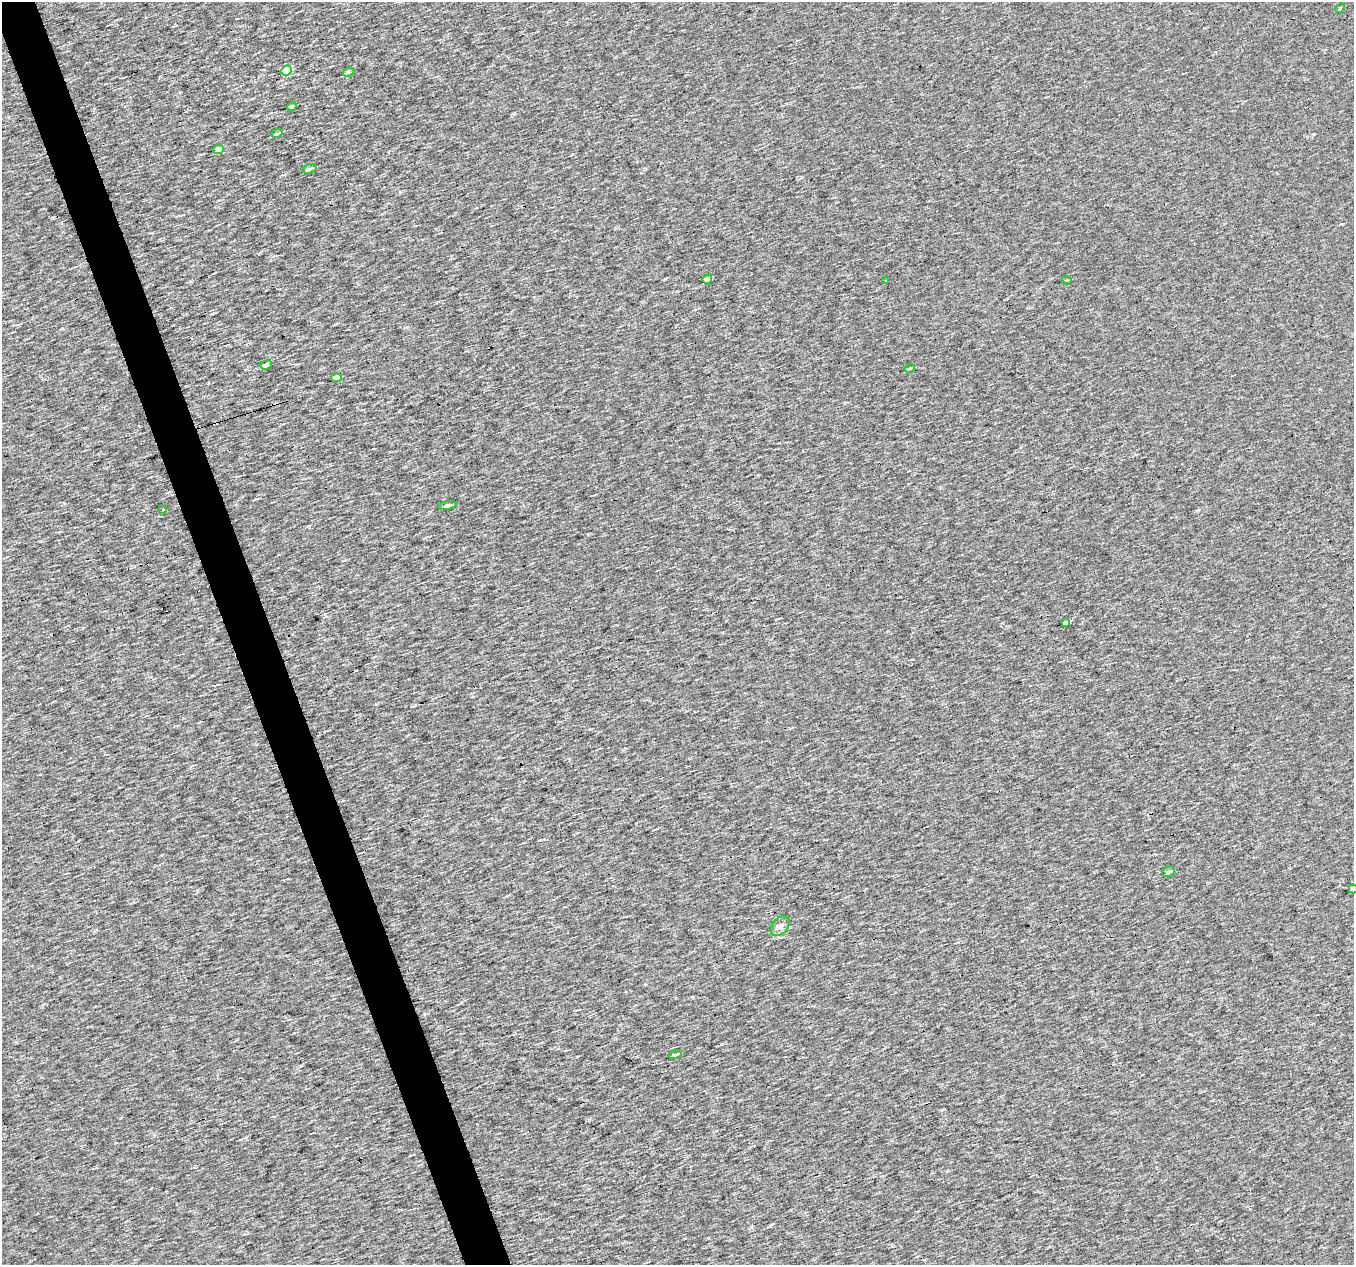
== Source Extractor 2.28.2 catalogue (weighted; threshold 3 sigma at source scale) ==
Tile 11 of 4 x 4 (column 3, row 3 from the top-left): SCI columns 2703-4054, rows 1326-2588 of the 5405 x 5232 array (HDU 1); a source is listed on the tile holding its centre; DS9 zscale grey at full resolution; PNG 1356 x 1267 px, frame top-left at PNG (2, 2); each listed source drawn as its Kron ellipse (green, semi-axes under 4 px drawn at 4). Shown black and unused: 3% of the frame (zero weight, under 3 of 4 exposures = <1% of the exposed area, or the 3 px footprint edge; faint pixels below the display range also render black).
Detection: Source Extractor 2.28.2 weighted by HDU 2 'WHT'; one run over the whole footprint, this tile lists its part. Background 5.33e-04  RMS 0.019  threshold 0.085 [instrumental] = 3 sigma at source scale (4.5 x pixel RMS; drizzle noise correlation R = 1.50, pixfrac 1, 0.0396/0.0396 arcsec/px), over >= 5 px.
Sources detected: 22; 2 cosmic-ray / hot-pixel residue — neither listed nor drawn; the other 20 listed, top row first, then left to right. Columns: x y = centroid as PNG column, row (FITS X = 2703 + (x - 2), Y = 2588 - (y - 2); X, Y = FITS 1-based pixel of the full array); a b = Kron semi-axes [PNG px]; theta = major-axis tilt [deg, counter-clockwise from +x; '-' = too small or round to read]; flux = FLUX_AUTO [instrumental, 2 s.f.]
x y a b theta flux
1340 8 5 3 - 1.6
287 71 5 5 - 72
348 72 6 4 26 3.1
292 106 5 3 - 3.8
277 133 6 3 19 2.6
219 149 5 5 - 10
310 169 7 4 17 3.9
707 279 5 4 - 23
886 280 3 2 - 2
1067 280 5 3 - 2
266 365 6 3 19 120
910 368 5 3 - 2.6
336 378 5 4 - 14
447 505 9 3 12 3.7
163 509 3 2 - 2.4
1065 623 4 4 - 3.3
1169 872 7 4 25 7.6
1353 889 4 4 - 12
780 926 11 7 46 8.8
675 1055 6 3 16 4.5
Isophote crosses this tile's border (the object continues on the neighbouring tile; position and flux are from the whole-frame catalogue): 1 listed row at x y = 1353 889